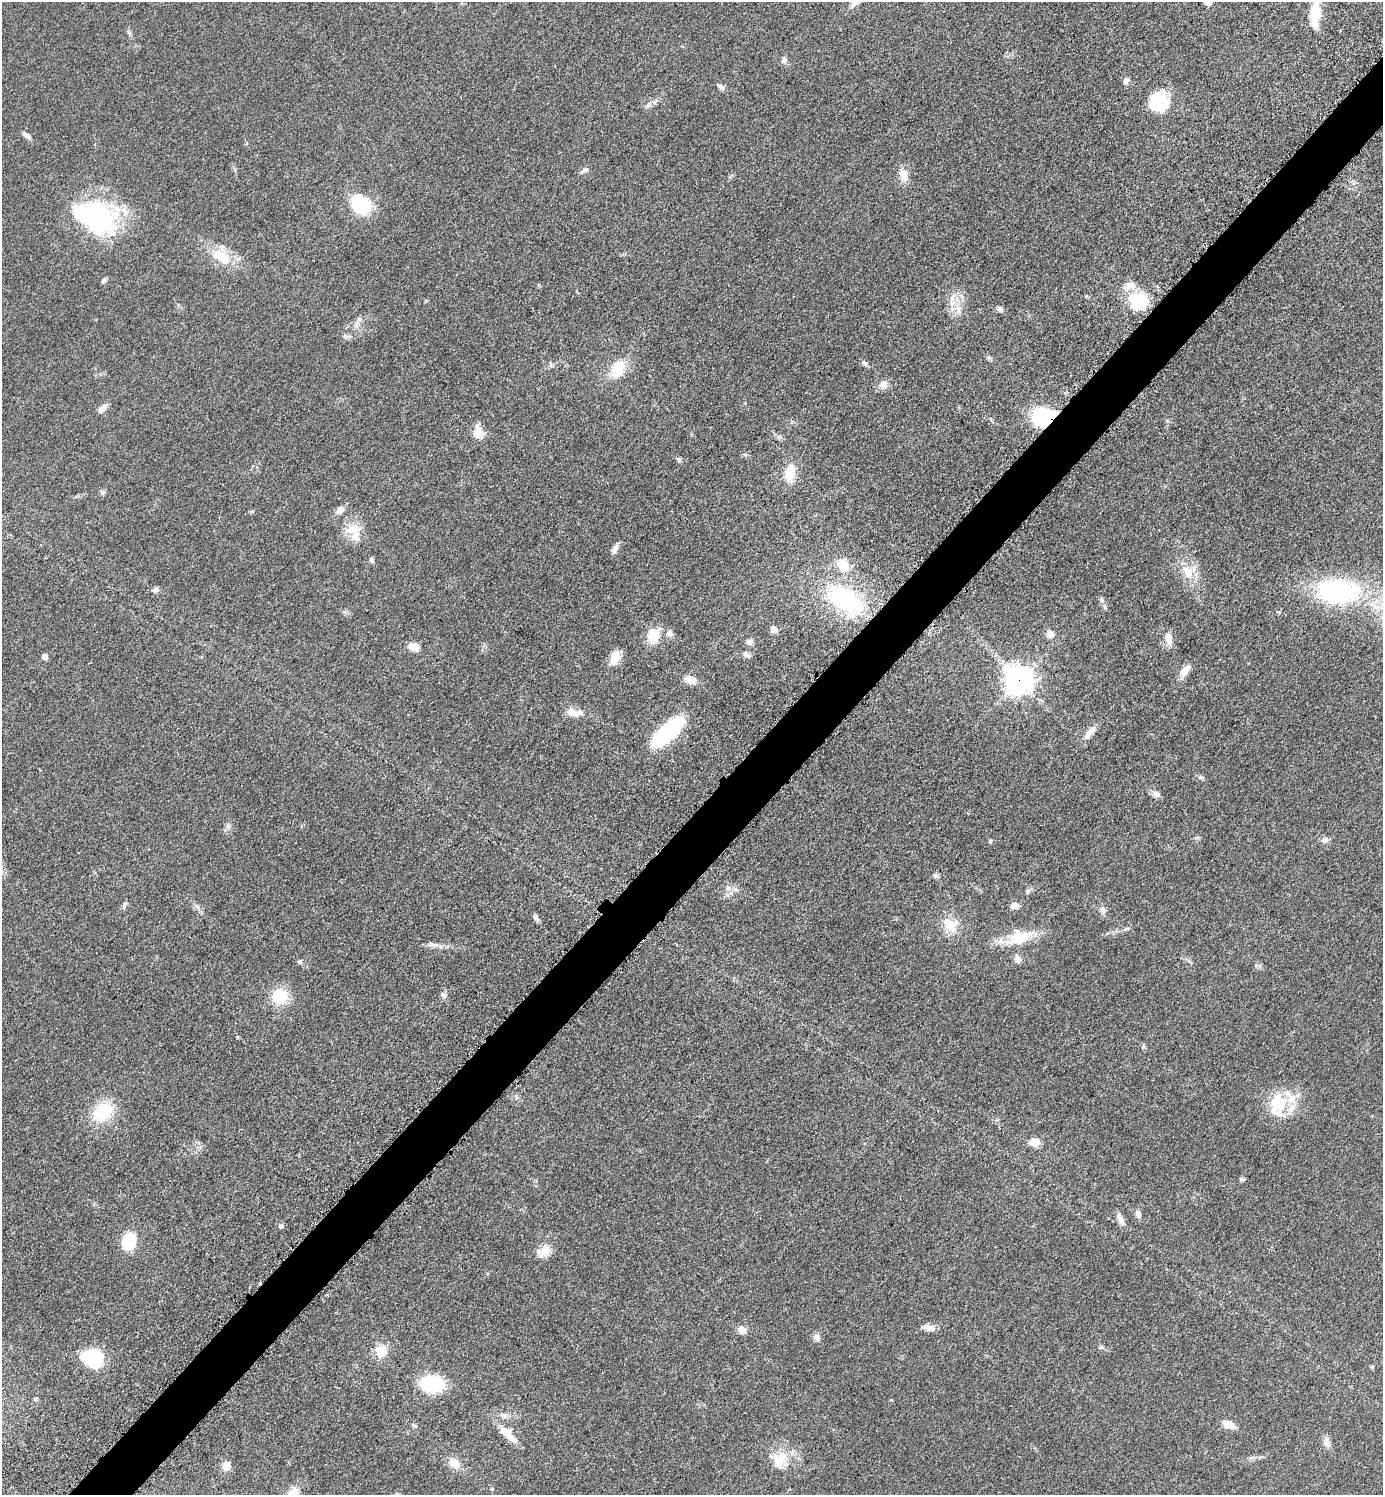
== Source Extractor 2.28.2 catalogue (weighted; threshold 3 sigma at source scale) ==
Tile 7 of 4 x 4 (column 3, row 2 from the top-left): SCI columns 2973-4353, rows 3006-4498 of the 6048 x 6047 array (HDU 1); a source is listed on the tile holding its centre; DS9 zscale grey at full resolution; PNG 1385 x 1497 px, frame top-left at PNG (2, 2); no overlay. Shown black and unused: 4% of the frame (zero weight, under 3 of 5 exposures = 4% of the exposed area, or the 3 px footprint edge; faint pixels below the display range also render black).
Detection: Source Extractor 2.28.2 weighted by HDU 2 'WHT'; one run over the whole footprint, this tile lists its part. Background 0.0497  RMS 0.0054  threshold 0.0244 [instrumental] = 3 sigma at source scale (4.5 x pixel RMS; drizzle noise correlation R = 1.50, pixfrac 1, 0.05/0.05 arcsec/px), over >= 5 px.
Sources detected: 101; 1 inside a brighter object's white glare — not listed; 5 inside a brighter listed object's ellipse — not listed separately; the other 95 listed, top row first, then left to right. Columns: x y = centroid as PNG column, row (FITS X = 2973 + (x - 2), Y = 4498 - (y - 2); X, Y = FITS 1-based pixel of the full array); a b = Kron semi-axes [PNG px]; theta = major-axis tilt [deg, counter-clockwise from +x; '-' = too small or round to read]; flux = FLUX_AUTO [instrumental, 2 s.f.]
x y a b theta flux
1315 14 34 12 85 13
784 60 9 6 -86 1.8
1126 81 8 6 67 2.2
721 87 10 6 -30 1.9
655 102 8 4 53 1.2
1158 102 23 21 56 21
27 135 11 6 -40 2
585 170 9 6 26 1.6
903 176 18 12 -71 5.2
360 204 28 21 -45 23
100 216 47 35 -61 69
221 257 28 14 -33 16
104 280 7 5 50 1.2
952 298 12 6 76 3.1
1138 301 26 21 -22 24
958 309 14 7 -85 4.1
1000 309 8 6 -35 1.5
359 319 7 4 0 1.2
988 357 7 4 0 0.9
865 363 8 6 -29 1.4
617 369 19 13 61 15
883 384 10 9 - 3.5
102 408 13 7 43 3
1045 418 22 17 2 41
478 432 17 11 -76 5.9
679 460 6 5 - 0.97
790 473 19 11 81 11
103 492 7 6 - 1.1
340 510 12 8 38 3.3
354 529 20 17 -21 10
615 548 12 7 69 2.7
371 560 7 6 - 1.2
843 565 14 11 -55 11
1188 572 20 12 -60 9.4
155 590 7 6 - 1.6
1338 592 50 29 0 78
1101 599 6 4 -89 0.96
845 600 52 26 -35 56
773 629 9 8 - 2.5
669 633 10 8 -46 2.3
1050 634 8 8 - 3.5
653 636 15 12 89 11
1169 639 17 9 -81 4.6
749 642 8 7 - 2.2
413 647 11 7 -23 7
746 654 9 6 -37 2.1
44 657 5 5 - 3.6
615 658 15 10 69 6.9
1185 671 19 9 56 5
690 680 12 8 -22 5.9
1019 680 11 10 - 430
573 712 17 8 -6 6.9
667 732 43 15 44 38
1090 732 21 7 48 4.5
1156 794 10 8 -32 2.5
228 825 6 6 - 1.3
1325 840 9 8 - 2
990 841 6 5 - 0.76
936 876 9 5 -19 1.2
728 888 10 6 -81 2.5
1014 906 9 7 11 3.5
1103 910 8 8 - 2.1
536 917 8 6 -52 1.7
951 925 15 13 -69 10
1127 929 8 4 9 0.98
1019 938 30 18 21 19
435 945 14 4 -10 2.4
1018 959 9 8 - 3.3
299 961 6 5 - 1.1
443 995 9 5 -59 1.7
280 996 17 16 - 17
1278 1104 32 22 -79 19
103 1112 22 16 36 25
1035 1142 10 8 3 5.9
1243 1179 9 4 1 0.87
1138 1214 10 7 -75 2.1
1120 1219 18 7 -57 3
281 1226 7 6 - 1.4
129 1241 13 10 69 25
544 1251 19 13 33 6.7
930 1328 11 9 -3 3.5
742 1330 9 8 - 4
817 1337 10 8 -80 2.4
381 1351 13 12 - 9.2
93 1358 17 15 -13 43
1372 1367 5 4 - 0.78
432 1384 17 12 0 45
36 1399 6 4 23 0.71
504 1416 9 7 -23 2.2
1229 1425 13 7 -22 5.9
508 1434 27 11 -45 9.3
1327 1442 11 8 -70 3.1
782 1457 34 13 65 11
454 1463 15 11 -42 6.2
226 1466 6 6 - 14
Overlapping masked pixels (flux is a lower limit): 2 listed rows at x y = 1045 418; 1019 680
Isophote crosses this tile's border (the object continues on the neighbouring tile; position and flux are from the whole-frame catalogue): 1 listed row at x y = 1315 14
Unlisted compact peaks at least as high as the median listed source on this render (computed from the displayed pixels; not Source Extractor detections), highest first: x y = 1200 777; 124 904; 1105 607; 345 336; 1101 1347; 198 907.